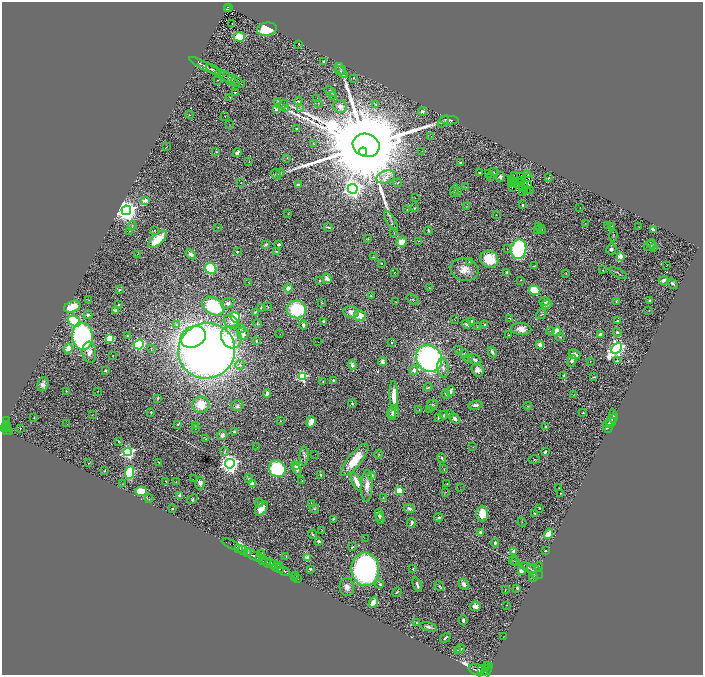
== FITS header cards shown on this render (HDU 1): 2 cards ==
NAXIS1  =                 1401
NAXIS2  =                 1346

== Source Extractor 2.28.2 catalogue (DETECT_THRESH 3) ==
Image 1401 x 1346 px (HDU 1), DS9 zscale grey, zoomed out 1/2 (1 PNG px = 2 x 2 image px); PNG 705 x 677 px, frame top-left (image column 1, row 1346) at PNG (2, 2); each listed source drawn as its Kron ellipse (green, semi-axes under 4 px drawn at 4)
Background 0.712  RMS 0.033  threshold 0.0985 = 3 sigma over >= 5 px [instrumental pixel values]
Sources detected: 457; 52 cannot appear on this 1/2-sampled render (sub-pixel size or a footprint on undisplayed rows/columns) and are neither listed nor drawn; the other 405 listed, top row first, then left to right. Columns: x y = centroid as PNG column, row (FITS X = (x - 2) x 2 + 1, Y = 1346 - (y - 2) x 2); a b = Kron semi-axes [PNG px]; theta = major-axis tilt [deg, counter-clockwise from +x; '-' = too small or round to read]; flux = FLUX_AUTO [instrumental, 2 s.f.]
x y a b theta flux
228 7 4 1 - 53
228 9 2 1 - 19
232 24 2 1 - 34
267 29 10 6 8 190
239 37 5 4 - 130
299 44 3 2 - 3.3
324 62 3 2 - 8.8
205 66 18 2 -27 22
341 69 7 4 -56 14
214 70 8 3 -30 12
341 72 8 4 -42 15
220 73 5 3 - 9.7
232 78 3 2 - 3.9
353 78 3 2 - 4.5
229 79 12 3 -35 14
217 80 2 1 - 2.4
238 82 8 2 -29 9.3
235 92 2 2 - 4.2
330 92 6 3 -41 17
332 95 4 3 - 5.6
230 98 2 2 - 12
317 99 3 2 - 2.5
278 101 3 3 - 4.6
298 101 4 2 - 6.3
318 103 2 1 - 1.7
283 104 5 3 - 8.2
376 104 2 2 - 2.2
340 106 7 6 - 41
286 108 3 2 - 4.2
300 108 3 2 - 5.2
276 110 4 3 - 16
422 111 4 4 - 21
189 115 4 2 - 3.1
225 116 2 2 - 1.9
449 120 9 3 -1 16
443 122 7 3 55 9.8
229 125 3 2 - 2.3
297 129 2 2 - 7.7
431 136 2 1 - 1.5
314 144 3 2 - 2.5
366 145 13 11 -20 250000
166 147 3 2 - 2.4
422 151 2 1 - 1.7
216 152 3 2 - 4
363 152 4 3 - 3500
237 153 4 3 - 18
287 158 2 1 - 1.7
249 162 2 1 - 1.9
460 162 2 2 - 5.9
281 172 3 3 - 5.8
494 172 3 2 - 3.1
480 173 4 2 - 7.2
489 173 2 1 - 3.6
276 174 6 3 -58 7.1
514 175 2 1 - 6.6
528 175 4 3 - 7.8
386 177 9 6 19 34
490 177 2 2 - 2.1
500 177 5 4 - 19
520 177 3 1 - 0.005
529 177 3 2 - 6.6
548 178 3 3 - 5.4
511 179 2 1 - 3.8
520 180 2 1 - 1.9
241 182 2 1 - 2.1
398 183 4 3 - 6.8
513 183 2 1 - 6.8
515 183 2 1 - 5.1
511 184 3 2 - 1.6
298 185 2 2 - 37
517 185 2 1 - 6.7
524 185 2 1 - 0.96
528 185 3 1 - 0.98
466 187 2 2 - 2.3
513 188 3 2 - 19
353 189 5 5 - 4000
522 189 2 1 - 1.9
527 189 3 2 - 0.41
454 190 6 2 74 5.1
530 190 2 2 - 3.8
457 192 3 2 - 4.1
522 193 3 2 - 2.1
415 198 2 1 - 1.5
145 201 3 3 - 150
522 205 2 2 - 16
466 206 3 2 - 3.1
415 208 3 3 - 7
580 208 2 2 - 1.4
407 209 3 2 - 2.9
126 210 5 4 - 6700
288 213 3 2 - 1.5
496 215 2 2 - 2.3
391 221 11 3 -60 16
585 224 2 1 - 1.7
132 226 5 3 - 7.7
538 226 3 3 - 5.5
608 226 2 1 - 1.5
612 226 3 2 - 4
218 227 3 2 - 3.3
328 227 4 2 - 9.2
639 227 3 2 - 3.8
541 229 5 3 - 7.4
653 229 4 2 - 18
154 230 3 2 - 3.1
428 230 4 2 - 8.4
538 230 4 3 - 4.7
129 231 2 2 - 2.2
394 232 3 2 - 3.4
613 235 6 2 86 4.4
158 239 12 5 42 150
368 239 3 2 - 3.4
419 241 4 2 - 4.1
401 242 6 5 - 80
279 244 4 3 - 18
651 244 4 4 - 8.4
265 245 4 2 - 11
650 246 6 5 - 11
653 248 3 2 - 3.3
507 249 2 2 - 3.1
519 249 10 7 78 1100
611 249 5 5 - 19
276 251 3 3 - 4
237 252 2 2 - 16
138 254 4 1 - 1.9
191 254 6 4 -44 29
373 257 3 2 - 3.3
620 257 3 3 - 150
489 259 9 8 - 170
469 262 3 2 - 4.3
382 263 2 2 - 2.7
667 265 2 1 - 35
535 266 2 1 - 3.4
211 268 6 5 - 410
464 270 14 11 -13 89
603 270 3 2 - 3.4
507 272 3 2 - 9.9
394 273 2 1 - 2.3
566 273 3 2 - 3.7
618 273 10 2 -30 11
327 278 5 4 - 32
521 280 2 2 - 2.4
663 280 5 3 - 20
320 281 3 2 - 5.4
248 282 4 2 - 2.7
672 283 5 4 - 13
288 288 4 4 - 35
429 288 3 2 - 2.6
120 290 3 2 - 7.7
535 290 6 4 -17 190
371 295 3 2 - 3.1
89 300 3 2 - 2.6
413 300 7 3 -36 8.6
545 301 5 4 - 21
616 301 3 2 - 5.1
650 301 3 2 - 10
396 302 3 3 - 4.1
228 303 7 5 25 17
322 303 3 2 - 4.7
119 304 2 2 - 5.5
547 304 5 4 - 22
213 306 12 8 -31 410
72 307 8 5 24 130
261 307 3 2 - 5.2
268 307 2 1 - 1.9
296 309 10 9 - 450
116 310 2 2 - 90
649 310 3 2 - 1.9
255 312 3 2 - 6.4
351 312 8 6 -9 45
541 314 5 4 - 10
88 315 4 3 - 13
360 316 6 5 - 85
235 318 5 4 - 270
510 318 3 2 - 4.5
454 319 2 1 - 1.5
74 321 7 5 -36 360
324 321 4 2 - 18
472 321 3 3 - 26
617 321 4 3 - 8.3
231 322 8 6 -40 30
257 323 4 2 - 3.7
466 324 5 3 - 14
177 325 3 3 - 7.6
303 325 4 3 - 17
485 325 2 2 - 59
477 327 3 2 - 4.2
240 328 5 4 - 7.8
521 329 10 6 -5 64
550 331 4 1 - 4
556 331 5 4 - 130
617 332 4 4 - 14
243 334 6 5 - 25
280 334 2 1 - 2.2
600 334 3 3 - 32
509 335 3 2 - 3.7
82 336 14 10 -84 1400
127 336 3 3 - 4.2
193 337 13 10 26 2200
231 337 11 9 -56 140
560 337 4 3 - 5.9
109 339 3 3 - 330
256 341 2 2 - 4.8
318 342 2 1 - 4.5
392 343 2 2 - 8.2
139 344 5 5 - 500
539 345 3 3 - 38
68 348 5 4 - 44
616 348 6 4 48 2600
151 349 4 2 - 4.2
459 349 2 1 - 1.8
207 351 28 27 - 6500
89 352 10 7 -84 51
492 352 5 3 - 16
464 353 4 2 - 4.6
574 354 6 4 -23 24
113 356 2 1 - 2.4
429 358 14 12 -57 1900
468 359 4 3 - 8.1
475 360 7 5 -30 21
382 361 4 3 - 28
572 361 6 4 72 15
590 361 2 1 - 1.7
617 361 3 3 - 11
240 365 5 3 - 8.8
352 365 5 3 - 15
443 368 10 5 -84 27
105 370 3 2 - 8.5
414 370 5 4 - 32
478 370 7 5 -60 36
564 375 4 3 - 6.3
302 377 4 3 - 640
594 377 4 3 - 5.8
333 380 3 3 - 6
323 381 3 2 - 5.2
43 384 7 5 70 29
428 387 4 2 - 6.2
66 391 3 2 - 2.4
451 391 5 3 - 17
97 392 2 2 - 2.1
267 393 4 3 - 26
446 394 5 3 - 8
574 395 2 1 - 2.4
394 396 14 4 -88 93
158 398 4 3 - 5.5
352 404 4 3 - 7.9
201 405 8 8 - 140
432 405 6 5 - 13
475 405 7 3 6 22
237 406 6 5 - 20
528 406 4 3 - 5.7
419 409 2 2 - 3.9
429 410 2 2 - 2.1
151 412 2 2 - 14
393 412 6 5 - 23
583 413 2 2 - 7.3
392 414 6 4 -64 10
449 414 4 3 - 8.4
92 415 2 1 - 1.9
444 415 4 3 - 7.8
613 416 6 3 -82 11
438 417 4 2 - 7.5
34 418 2 1 - 2.5
455 418 6 4 -46 31
611 420 6 3 55 11
7 421 3 1 - 36
280 421 3 3 - 3.9
311 422 6 4 72 71
610 423 7 4 22 16
67 424 3 1 - 4
178 424 4 2 - 7.8
6 425 3 3 - 290
196 425 3 3 - 4.9
608 426 7 4 89 12
5 427 3 1 - 270
545 427 4 3 - 9.3
3 428 3 3 - 460
7 428 2 1 - 52
20 428 2 2 - 13
195 428 3 2 - 4
7 430 5 2 - 180
9 432 4 2 - 260
234 432 4 3 - 14
222 435 5 5 - 22
206 439 4 3 - 6.6
119 441 3 3 - 6.3
257 447 2 1 - 2.4
473 447 2 2 - 2
128 452 4 4 - 1200
225 452 5 4 - 7.8
545 452 3 2 - 14
315 454 2 1 - 5.4
379 454 4 3 - 6.7
304 456 9 4 87 18
442 458 5 3 - 9
534 459 6 3 7 6.5
355 460 20 6 51 170
159 462 2 1 - 2.7
89 463 3 2 - 3
230 464 5 5 - 4300
296 465 3 3 - 110
277 469 9 8 - 510
297 469 6 4 -65 19
444 469 2 2 - 2.8
104 471 3 2 - 4.7
130 473 6 4 83 440
321 475 2 2 - 11
372 475 2 2 - 33
249 478 4 3 - 6.3
193 479 2 1 - 14
166 481 2 1 - 2.8
302 481 2 2 - 2.5
176 482 3 2 - 3
356 482 10 3 -66 68
123 483 3 2 - 2.4
200 483 6 5 - 25
447 483 3 3 - 3.1
252 484 2 2 - 100
367 486 16 5 89 59
460 487 2 1 - 1.2
559 488 2 1 - 2.6
141 491 6 4 -1 100
399 491 3 3 - 250
445 492 2 1 - 2
561 493 2 1 - 3
180 496 2 2 - 100
383 498 3 2 - 3.8
149 499 4 3 - 5.7
192 499 5 4 - 10
259 502 4 3 - 11
312 503 4 3 - 5.8
261 508 8 5 55 68
409 508 5 4 - 22
539 508 2 2 - 6.8
172 509 2 2 - 18
314 509 5 4 - 9.6
535 513 3 2 - 6.1
379 514 6 3 -80 39
482 514 8 6 86 120
439 517 5 3 - 11
333 519 3 3 - 4.6
380 519 5 3 - 13
522 522 5 2 - 3.7
411 523 5 2 - 17
322 530 4 2 - 4.4
480 532 3 3 - 20
313 534 5 3 - 9.3
548 534 5 3 - 170
365 538 2 1 - 1.5
319 541 4 3 - 22
495 543 5 4 - 12
231 544 10 2 -25 210
352 547 3 2 - 6.2
238 548 4 1 - 300
243 550 5 2 - 3200
513 551 3 2 - 100
545 551 2 2 - 4.7
247 552 3 2 - 650
262 554 3 3 - 12
253 555 9 3 -31 2200
286 556 4 1 - 2.3
308 557 3 3 - 140
259 558 4 3 - 800
262 560 3 2 - 250
513 561 5 1 - 4
267 562 5 3 - 570
515 562 4 1 - 2.6
271 563 4 2 - 370
273 565 4 2 - 270
279 565 2 1 - 18
538 567 5 2 - 4.4
278 568 6 2 -26 1000
529 568 9 3 -26 13
310 569 3 2 - 11
365 569 17 14 -85 2200
413 569 3 3 - 5.7
284 571 6 2 -25 1400
521 571 3 3 - 50
535 572 9 5 -40 38
295 576 2 1 - 24
294 577 2 1 - 25
533 577 5 3 - 6.7
298 579 2 1 - 13
379 584 4 3 - 7.9
464 584 6 4 -62 22
417 585 7 2 -71 20
439 586 5 4 - 8.7
347 587 9 7 -83 36
517 588 3 2 - 9.6
505 590 2 2 - 3.4
397 592 5 2 - 5.6
373 602 6 4 58 37
506 605 3 2 - 3.3
475 606 5 5 - 32
463 620 5 3 - 17
417 623 3 2 - 4.7
428 627 9 3 -15 23
504 636 2 1 - 1.7
445 638 5 3 - 15
460 649 5 4 - 13
457 650 3 2 - 5.3
488 666 3 2 - 300
486 668 4 3 - 1000
482 669 3 3 - 1000
478 670 10 5 -17 3900
486 672 10 3 58 2700
At the frame edge (FLAGS 8, measured only in part): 1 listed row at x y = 486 672
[52 sub-pixel or undisplayed-footprint detections neither listed nor drawn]